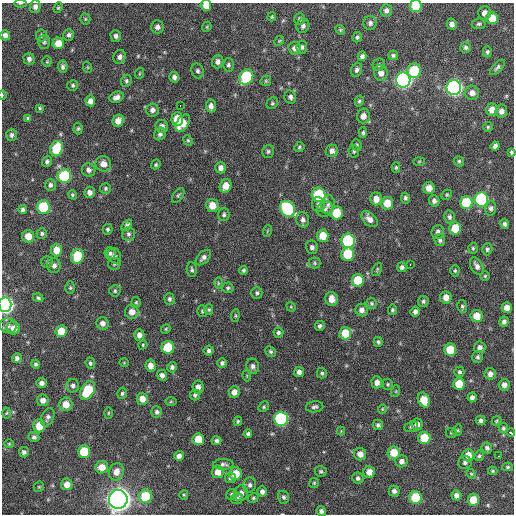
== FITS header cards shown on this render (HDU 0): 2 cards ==
NAXIS1  =                  512 / Axis length
NAXIS2  =                  512 / Axis length

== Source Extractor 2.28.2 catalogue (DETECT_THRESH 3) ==
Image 512 x 512 px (HDU 0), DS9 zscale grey, 1 PNG px = 1 image px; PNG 516 x 516 px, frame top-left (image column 1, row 512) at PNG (2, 3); each listed source drawn as its Kron ellipse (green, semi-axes under 4 px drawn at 4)
Background 1180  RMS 35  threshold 105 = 3 sigma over >= 5 px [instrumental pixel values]
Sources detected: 298; all 298 listed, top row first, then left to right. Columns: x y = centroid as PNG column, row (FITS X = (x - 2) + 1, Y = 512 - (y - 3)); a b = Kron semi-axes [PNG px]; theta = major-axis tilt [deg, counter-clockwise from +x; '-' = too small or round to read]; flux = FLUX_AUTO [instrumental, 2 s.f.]
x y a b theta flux
20 3 6 3 1 3.0e+03
206 5 5 5 - 2.2e+04
416 6 6 6 - 7.3e+04
35 7 6 5 - 9.2e+03
58 8 5 4 - 2.9e+03
386 11 6 6 - 9.0e+03
484 13 7 6 - 1.2e+04
272 17 5 3 - 2.8e+03
492 18 6 6 - 4.3e+04
85 19 5 5 - 3.2e+03
300 19 6 5 - 6.0e+03
370 23 7 6 - 7.7e+03
452 24 5 5 - 1.0e+04
479 24 7 5 6 4.8e+03
303 26 7 6 - 7.3e+03
157 27 6 6 - 9.6e+03
207 27 5 4 - 2.6e+03
340 30 5 4 - 3.0e+03
5 35 5 5 - 9.9e+03
41 35 6 5 - 4.7e+03
69 35 6 5 - 5.9e+03
116 36 6 5 - 6.9e+03
357 37 5 5 - 4.6e+03
279 41 5 4 - 2.5e+03
44 42 7 6 - 5.1e+03
58 43 6 6 - 3.0e+04
302 47 6 5 - 5.1e+03
466 47 5 5 - 5.4e+03
295 48 6 6 - 1.4e+04
487 52 5 4 - 4.7e+03
393 55 5 5 - 4.3e+03
362 56 5 4 - 6.7e+03
120 57 7 6 - 9.3e+03
29 59 6 5 - 7.6e+03
47 62 5 4 - 2.7e+03
218 62 7 5 86 9.4e+03
228 65 6 5 - 5.3e+03
379 65 6 6 - 5.1e+03
63 67 6 5 - 5.9e+03
87 67 5 3 - 2.2e+03
497 67 10 4 47 5.6e+03
357 70 7 5 68 6.8e+03
197 71 7 6 - 6.3e+03
414 71 7 6 - 1.1e+05
140 73 5 3 - 2.2e+03
381 73 8 7 - 1.6e+04
174 77 5 5 - 7.5e+03
246 77 8 6 60 1.8e+05
403 80 7 7 - 7.9e+05
126 81 6 5 - 4.5e+03
266 81 6 5 - 3.3e+03
73 85 5 5 - 4.2e+03
454 88 7 7 - 7.5e+05
472 93 7 7 - 1.4e+04
2 95 5 3 - 2.1e+03
117 97 7 5 20 1.1e+04
290 97 7 5 -76 7.2e+03
90 101 5 4 - 1.4e+04
359 101 5 4 - 4.1e+03
272 103 6 5 - 3.9e+03
180 106 2 2 - 3.9e+03
211 106 6 5 - 1.0e+04
40 108 4 3 - 2.9e+03
152 110 6 6 - 9.5e+03
492 110 6 6 - 2.1e+04
501 111 6 6 - 1.2e+04
363 116 7 6 - 1.6e+04
28 119 4 4 - 4.8e+03
177 119 7 5 88 5.0e+04
118 121 6 5 - 2.0e+04
183 123 9 6 56 4.0e+04
162 126 6 6 - 1.1e+04
488 127 5 5 - 3.4e+03
78 129 6 4 86 3.9e+03
363 133 5 4 - 4.2e+03
160 134 6 5 - 7.0e+03
11 135 6 5 - 6.3e+03
188 140 5 4 - 3.2e+03
357 145 6 5 - 3.9e+03
495 146 4 4 - 8.6e+03
299 147 5 5 - 3.6e+03
56 149 8 6 69 1.0e+05
268 151 6 6 - 5.1e+03
332 151 6 6 - 1.0e+04
354 151 6 5 - 4.1e+03
511 152 4 3 - 3.9e+03
419 161 5 3 - 2.3e+03
459 161 5 5 - 4.0e+03
47 162 5 5 - 5.5e+03
103 164 8 7 - 1.8e+04
156 164 5 4 - 3.4e+03
396 167 5 4 - 3.2e+03
221 168 6 5 - 1.0e+04
89 170 7 6 - 8.9e+03
64 176 7 6 - 1.6e+05
50 185 6 5 - 6.5e+03
226 186 7 5 62 2.8e+04
106 188 5 5 - 4.1e+03
429 188 6 6 - 1.8e+04
89 192 6 5 - 1.0e+04
72 195 5 4 - 3.2e+03
178 195 8 5 52 4.4e+03
319 195 7 7 - 1.5e+05
447 195 5 4 - 3.3e+03
405 198 5 4 - 5.0e+03
376 199 6 5 - 1.8e+04
481 199 7 6 - 2.3e+05
434 201 6 5 - 7.5e+03
466 202 6 6 - 9.3e+04
387 203 6 6 - 3.6e+04
212 205 6 6 - 3.1e+04
318 205 7 6 - 8.6e+03
328 205 9 6 79 8.7e+03
43 207 6 6 - 1.3e+05
491 208 7 5 83 6.8e+03
287 209 8 7 - 2.2e+05
325 209 8 7 - 8.1e+03
23 210 4 4 - 6.0e+03
337 213 6 6 - 6.2e+04
224 214 7 5 88 5.0e+03
449 217 6 5 - 5.8e+03
370 219 10 6 -44 1.5e+04
303 220 8 6 -74 8.5e+03
505 224 5 4 - 5.7e+03
127 225 6 3 49 1.5e+04
455 228 6 6 - 6.3e+04
108 229 5 5 - 4.5e+03
267 231 6 3 71 2.2e+03
438 232 7 6 - 8.8e+03
42 233 5 5 - 4.6e+03
128 234 7 6 - 5.9e+03
28 236 6 6 - 2.9e+04
323 236 6 6 - 4.1e+04
440 240 6 5 - 6.1e+03
348 241 7 6 - 2.3e+05
312 247 7 6 - 7.4e+03
473 248 5 4 - 3.1e+03
487 249 6 5 - 4.5e+03
56 250 6 6 - 2.9e+04
110 253 6 5 - 5.5e+03
348 254 6 6 - 9.5e+04
77 256 7 6 - 9.9e+04
114 256 8 6 -59 7.4e+03
203 258 9 5 45 8.4e+03
47 262 6 5 - 3.7e+03
315 263 6 5 - 4.1e+03
114 264 6 6 - 4.2e+03
410 264 3 2 - 2.4e+03
54 266 7 6 - 9.2e+03
477 266 9 5 -61 1.1e+04
402 267 5 5 - 6.6e+03
377 269 7 4 64 3.3e+03
192 270 7 5 -86 5.2e+03
243 270 4 4 - 3.9e+03
455 271 5 4 - 3.3e+03
485 276 4 4 - 2.9e+03
358 280 6 6 - 7.0e+04
218 283 6 4 -89 3.5e+03
70 288 6 4 -89 3.7e+03
228 288 6 5 - 4.4e+03
115 291 6 5 - 4.1e+03
257 293 6 5 - 4.6e+03
446 297 6 5 - 1.7e+04
38 298 5 4 - 4.4e+03
169 299 6 5 - 5.2e+03
332 299 7 6 - 1.9e+04
423 301 5 5 - 4.8e+03
136 302 5 4 - 2.9e+03
371 303 5 5 - 4.1e+03
5 305 7 6 - 8.3e+05
462 306 6 5 - 4.2e+03
291 307 5 4 - 2.3e+03
507 308 5 5 - 1.9e+04
209 310 5 4 - 3.5e+03
362 310 6 6 - 1.1e+04
392 310 5 4 - 3.3e+03
202 311 6 5 - 3.5e+03
132 312 7 7 - 1.9e+04
415 312 5 4 - 8.6e+03
235 316 6 4 85 3.0e+03
477 316 6 6 - 3.4e+04
504 322 5 4 - 7.2e+03
103 323 6 6 - 1.1e+04
8 326 8 7 - 9.3e+03
320 326 5 4 - 5.3e+03
14 328 6 6 - 2.0e+04
166 329 5 4 - 2.6e+03
61 331 6 5 - 4.0e+04
278 332 5 5 - 4.8e+03
345 333 6 6 - 4.6e+04
139 335 5 5 - 1.2e+04
378 342 5 4 - 4.0e+03
143 345 5 4 - 2.5e+03
168 347 6 6 - 7.7e+04
480 347 6 6 - 9.3e+03
209 350 5 5 - 5.3e+03
450 350 6 6 - 5.8e+04
271 352 6 5 - 4.3e+03
478 357 6 5 - 5.3e+03
17 358 5 5 - 6.4e+03
90 363 6 4 -68 4.1e+03
124 363 5 3 - 1.8e+03
222 363 5 5 - 5.8e+03
35 364 4 4 - 4.7e+03
151 366 6 5 - 1.6e+04
253 366 7 6 - 8.7e+03
172 367 5 5 - 6.7e+03
299 372 5 5 - 9.8e+03
459 372 5 5 - 4.8e+03
322 373 5 5 - 4.1e+03
490 374 6 5 - 1.2e+04
162 375 5 5 - 9.3e+03
247 376 5 3 - 2.0e+03
377 382 6 5 - 1.3e+04
41 383 5 4 - 8.6e+03
388 384 6 5 - 3.5e+03
459 384 6 6 - 4.9e+04
504 385 6 5 - 1.2e+04
73 386 7 6 - 7.1e+03
198 387 6 5 - 1.1e+04
88 390 10 6 59 1.0e+05
396 391 6 4 72 2.5e+03
234 392 5 5 - 1.4e+04
122 393 6 5 - 4.8e+03
195 395 5 5 - 5.3e+03
472 397 5 4 - 8.0e+03
142 399 6 5 - 2.3e+04
43 400 6 5 - 1.3e+04
424 400 8 5 -65 4.4e+04
171 402 6 4 1 2.6e+03
66 404 7 7 - 2.8e+04
264 407 6 5 - 3.8e+03
315 407 9 5 9 6.1e+03
382 409 4 4 - 2.5e+03
157 412 6 5 - 5.7e+03
7 413 5 3 - 2.4e+03
108 413 5 3 - 2.5e+03
48 417 9 6 66 7.9e+03
281 419 7 7 - 3.3e+05
481 420 5 4 - 6.9e+03
238 421 5 3 - 3.3e+03
497 421 5 3 - 3.1e+03
417 424 6 5 - 9.8e+03
378 425 5 5 - 5.3e+03
39 426 6 6 - 4.3e+04
411 427 7 5 23 5.1e+03
503 428 5 4 - 4.2e+03
457 430 6 4 71 3.2e+03
341 431 4 4 - 2.1e+03
451 433 5 5 - 3.2e+03
511 433 4 3 - 9.5e+03
248 434 4 4 - 5.2e+03
34 437 5 5 - 6.4e+03
424 438 6 6 - 6.7e+04
198 439 6 5 - 4.7e+04
217 441 5 4 - 6.3e+03
9 444 4 4 - 2.4e+03
487 448 5 5 - 6.5e+03
24 452 5 5 - 6.6e+03
84 452 6 6 - 7.7e+04
394 453 6 6 - 4.4e+04
360 454 6 6 - 1.8e+04
468 455 6 6 - 2.6e+04
179 456 5 5 - 9.8e+03
479 456 5 5 - 3.9e+03
499 456 3 2 - 3.9e+03
401 461 6 6 - 9.7e+03
465 463 7 6 - 6.4e+03
223 464 10 5 1 6.7e+03
102 467 6 6 - 2.7e+04
508 467 5 4 - 3.6e+03
321 471 6 5 - 3.9e+03
493 471 5 3 - 2.9e+03
116 472 9 7 68 1.9e+04
218 472 6 6 - 2.0e+04
369 472 6 6 - 1.9e+04
235 474 6 6 - 3.8e+04
471 474 5 4 - 2.7e+03
230 478 5 5 - 5.1e+03
358 478 6 5 - 5.5e+03
314 483 5 5 - 3.1e+03
67 484 6 5 - 2.1e+04
250 485 7 6 - 7.1e+03
39 487 5 5 - 3.1e+03
394 491 5 5 - 8.1e+03
262 492 5 5 - 8.5e+03
241 493 8 7 - 1.3e+04
232 494 6 5 - 4.5e+03
184 495 5 4 - 2.7e+03
456 495 5 5 - 9.9e+03
145 496 7 6 - 8.3e+04
284 497 6 5 - 5.5e+03
415 497 6 6 - 8.9e+04
237 498 6 5 - 6.2e+03
253 498 5 4 - 3.2e+03
118 499 9 9 - 2.3e+06
473 500 6 5 - 4.5e+04
321 511 5 5 - 7.5e+03
At the frame edge (FLAGS 8, measured only in part): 7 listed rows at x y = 20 3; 206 5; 416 6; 2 95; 511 152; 5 305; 511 433